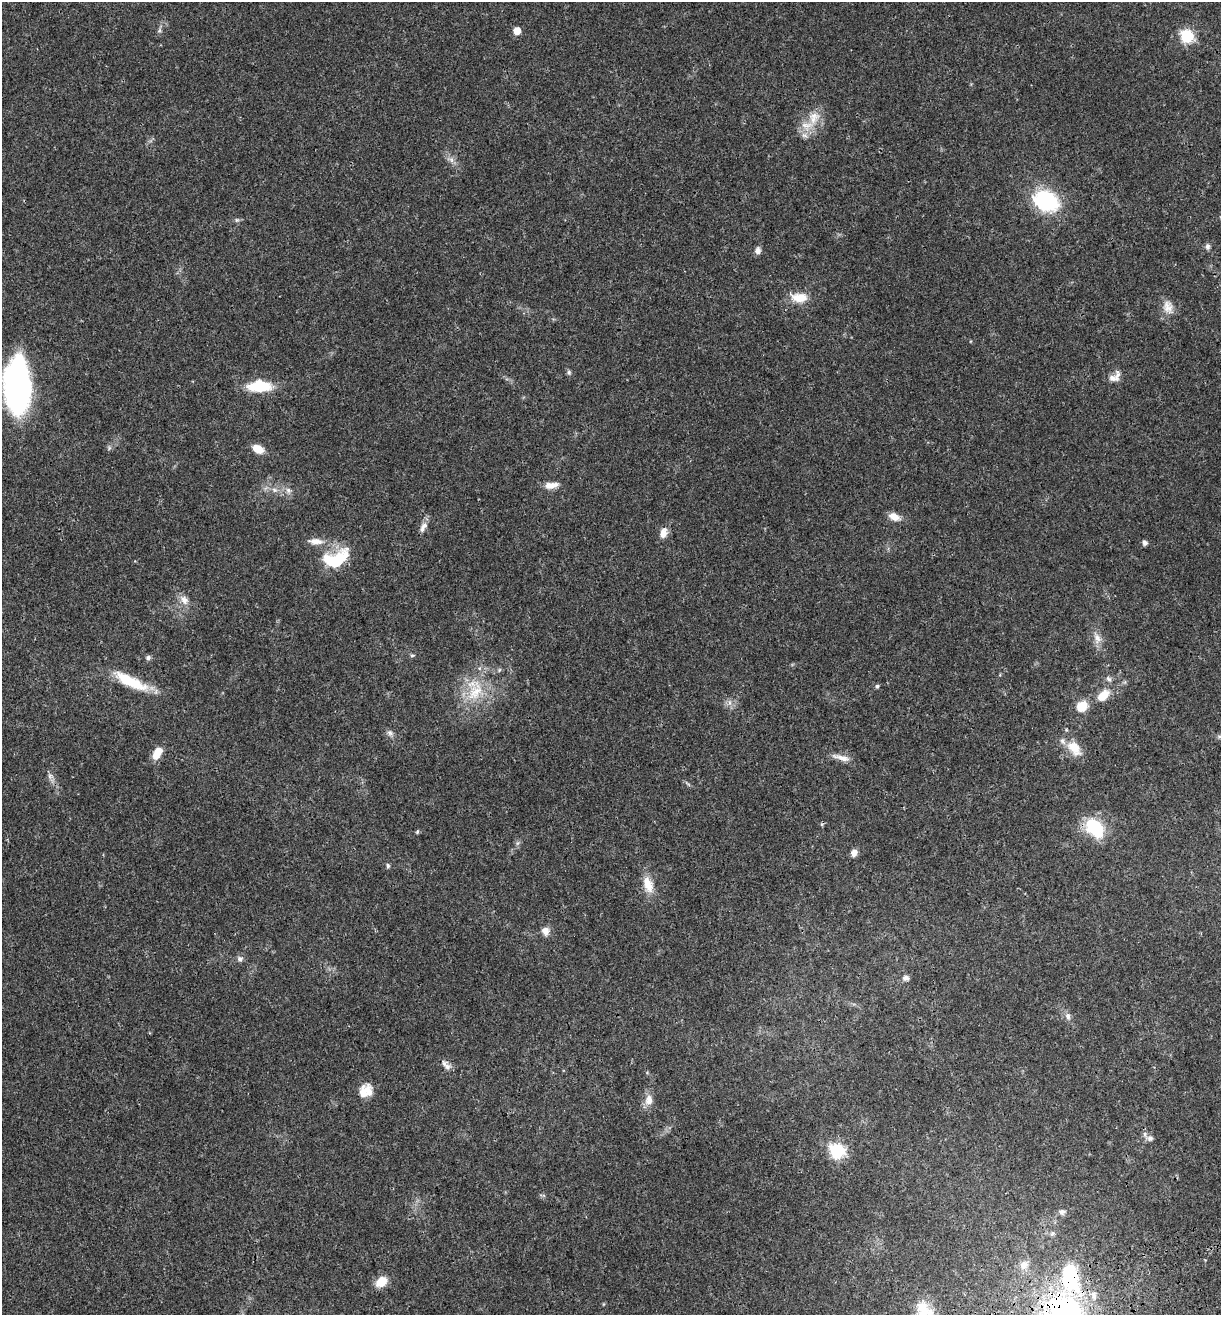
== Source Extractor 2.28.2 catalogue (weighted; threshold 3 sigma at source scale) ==
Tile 6 of 4 x 4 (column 2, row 2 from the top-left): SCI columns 1454-2672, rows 2740-4052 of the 5296 x 5479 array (HDU 1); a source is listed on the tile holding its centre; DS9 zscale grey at full resolution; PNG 1223 x 1317 px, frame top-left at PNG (2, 2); no overlay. Shown black and unused: <1% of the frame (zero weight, under 3 of 4 exposures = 9% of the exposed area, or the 3 px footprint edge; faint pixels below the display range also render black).
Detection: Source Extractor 2.28.2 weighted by HDU 2 'WHT'; one run over the whole footprint, this tile lists its part. Background 0.0359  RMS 0.0032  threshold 0.0144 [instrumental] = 3 sigma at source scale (4.5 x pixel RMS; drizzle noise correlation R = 1.50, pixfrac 1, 0.0396/0.0396 arcsec/px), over >= 5 px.
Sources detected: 71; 1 inside a brighter object's white glare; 1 cosmic-ray / hot-pixel residue — not listed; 7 inside a brighter listed object's ellipse — not listed separately; the other 62 listed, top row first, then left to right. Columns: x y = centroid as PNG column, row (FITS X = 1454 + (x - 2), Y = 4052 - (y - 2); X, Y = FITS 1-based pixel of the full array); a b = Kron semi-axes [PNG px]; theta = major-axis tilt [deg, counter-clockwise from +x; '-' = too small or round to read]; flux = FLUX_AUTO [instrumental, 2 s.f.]
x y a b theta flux
159 30 8 5 70 0.72
517 31 5 5 - 4
1187 36 7 6 - 42
807 126 19 13 5 5.4
451 160 11 7 -24 1.4
1046 201 24 18 -28 28
237 220 6 5 - 0.57
1207 246 8 7 - 0.87
758 251 10 7 85 1.2
799 297 20 11 -5 5.5
1168 307 19 13 -68 3.5
569 372 7 5 -90 0.6
1117 375 16 7 81 1.7
16 380 45 22 77 56
259 386 25 12 0 12
109 448 7 4 72 0.53
258 449 11 7 -27 4.2
551 485 19 8 8 2.7
274 490 8 6 -22 1.1
288 490 9 7 -59 1.2
894 517 14 8 -25 2.8
423 527 16 7 58 1.9
663 533 12 9 73 2.4
315 541 21 8 -3 2.9
1144 543 5 5 - 1.1
338 560 32 15 50 11
184 600 14 9 -51 2.4
1097 638 16 9 -77 2.6
412 655 7 3 8 0.42
148 658 7 6 - 0.74
1109 679 8 6 -34 0.89
130 681 45 12 -27 11
877 686 5 5 - 0.56
475 691 34 19 66 13
1103 696 17 10 40 4.8
730 702 9 4 -82 0.97
1082 706 12 10 35 5.3
390 733 10 7 -62 1.1
1220 736 7 4 0 0.6
1074 748 23 13 -51 5.6
157 753 15 8 59 4.3
841 758 24 7 -14 2.6
50 776 7 5 60 0.87
1095 828 22 15 -49 16
417 832 6 4 87 0.43
854 853 9 7 70 1.6
388 866 6 5 - 0.57
648 885 23 12 -71 5
545 931 11 10 - 2
240 959 7 6 - 1
905 978 8 7 - 1.1
1068 1016 9 7 -86 1.3
447 1067 10 8 -19 1.4
365 1091 17 14 44 4.3
649 1100 14 11 82 2.7
1150 1138 10 8 -12 1.3
837 1151 7 7 - 55
1062 1212 8 7 - 1
1052 1233 7 5 22 0.63
1023 1265 12 10 57 2.3
381 1282 13 10 36 4.8
1063 1310 54 51 -21 64
Overlapping masked pixels (flux is a lower limit): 2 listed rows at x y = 475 691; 1063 1310
Isophote crosses this tile's border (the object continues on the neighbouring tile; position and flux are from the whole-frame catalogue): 2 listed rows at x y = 1220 736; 1063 1310